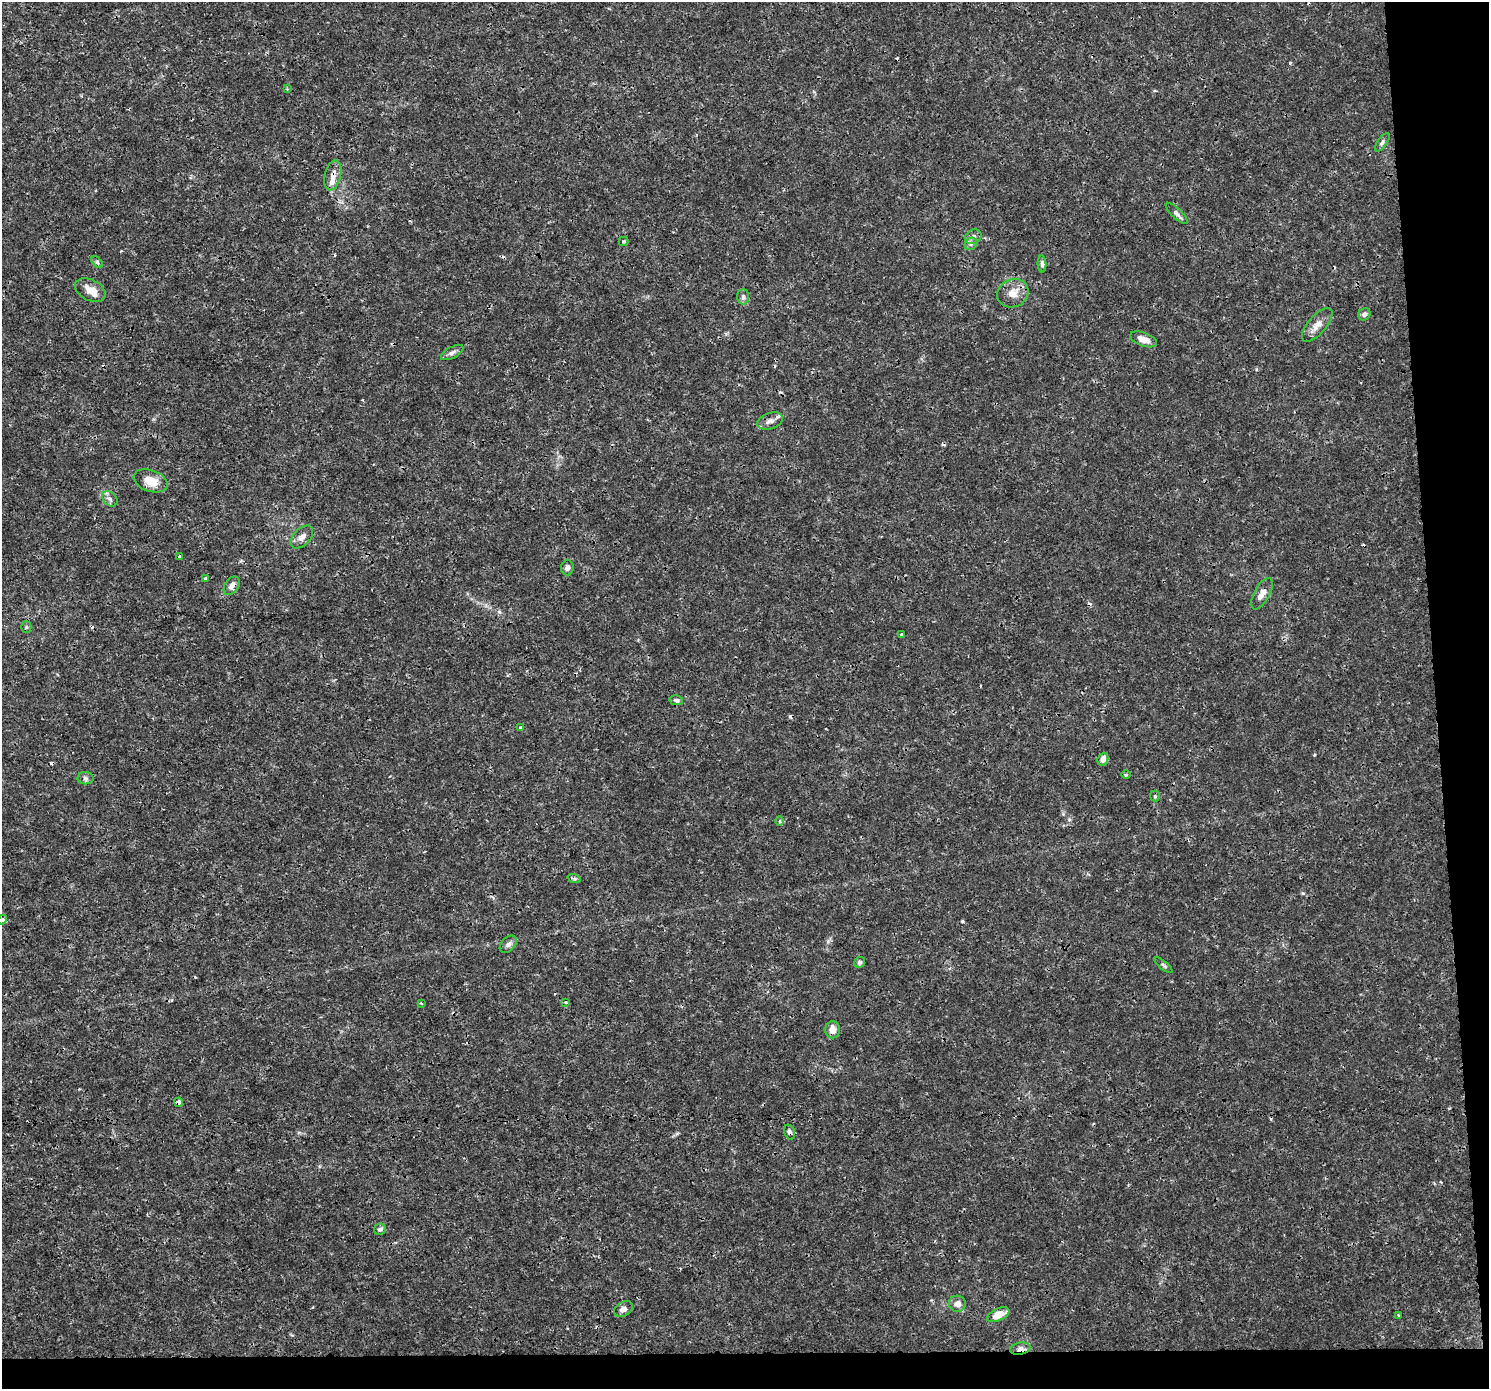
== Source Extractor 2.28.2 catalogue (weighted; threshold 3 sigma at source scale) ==
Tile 9 of 3 x 3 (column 3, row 3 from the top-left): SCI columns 2976-4462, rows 42-1428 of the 4462 x 4206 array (HDU 1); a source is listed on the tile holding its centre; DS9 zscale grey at full resolution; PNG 1491 x 1391 px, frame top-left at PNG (2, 2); each listed source drawn as its Kron ellipse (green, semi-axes under 4 px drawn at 4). Shown black and unused: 6% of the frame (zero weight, under 3 of 4 exposures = <1% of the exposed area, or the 3 px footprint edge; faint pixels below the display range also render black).
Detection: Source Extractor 2.28.2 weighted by HDU 2 'WHT'; one run over the whole footprint, this tile lists its part. Background 9.76e-04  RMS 9.7e-04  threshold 0.00438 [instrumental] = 3 sigma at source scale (4.5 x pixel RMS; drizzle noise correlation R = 1.50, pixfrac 1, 0.0396/0.0396 arcsec/px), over >= 5 px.
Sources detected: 61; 8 cosmic-ray / hot-pixel residue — neither listed nor drawn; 3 inside a brighter listed object's ellipse — not listed separately; the other 50 listed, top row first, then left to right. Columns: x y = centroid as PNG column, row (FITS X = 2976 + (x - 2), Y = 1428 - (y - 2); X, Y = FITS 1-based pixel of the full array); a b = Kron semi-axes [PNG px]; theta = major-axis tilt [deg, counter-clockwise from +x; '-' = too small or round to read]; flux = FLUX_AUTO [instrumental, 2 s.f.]
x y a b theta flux
287 89 3 3 - 0.09
1382 142 11 4 55 0.24
333 175 15 8 76 0.72
1177 213 14 5 -44 0.37
973 237 8 7 - 0.36
624 241 5 4 - 0.13
971 244 7 5 48 0.23
97 262 7 4 -46 0.18
1042 264 8 4 -86 0.28
90 290 16 10 -27 1
1013 293 16 14 26 1.2
743 297 7 6 - 0.25
1364 314 6 5 - 0.31
1317 325 21 9 49 0.88
1144 339 14 6 -20 0.79
452 353 12 5 29 0.33
770 421 13 8 19 0.5
151 481 17 10 -20 1.5
110 499 9 6 -45 0.32
302 537 14 8 46 0.66
179 556 4 3 - 0.12
567 568 7 6 - 0.39
205 578 3 3 - 0.1
232 586 10 6 55 0.5
1262 594 17 7 61 0.75
26 627 5 5 - 0.15
902 634 3 3 - 0.18
676 700 7 5 -10 0.2
521 728 4 4 - 0.13
1103 759 6 5 - 0.6
1126 775 5 3 - 0.11
85 778 8 6 -1 0.26
1155 796 5 5 - 0.13
780 821 4 3 - 0.12
574 878 7 4 -19 0.15
3 920 5 4 - 0.25
508 944 10 6 45 0.36
860 962 6 5 - 0.19
1163 965 11 3 -40 0.19
566 1002 4 3 - 0.13
421 1003 4 3 - 0.089
833 1030 8 7 - 0.89
179 1102 4 4 - 0.45
790 1132 7 5 -70 0.27
380 1229 6 5 - 0.29
957 1304 8 8 - 0.62
623 1309 10 7 33 0.53
998 1315 12 6 24 1.5
1398 1315 4 3 - 0.11
1020 1349 10 6 9 0.48
Overlapping masked pixels (flux is a lower limit): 5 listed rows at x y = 333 175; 232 586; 179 1102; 790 1132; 1020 1349
Isophote crosses this tile's border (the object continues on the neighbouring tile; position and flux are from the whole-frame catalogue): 1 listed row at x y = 3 920